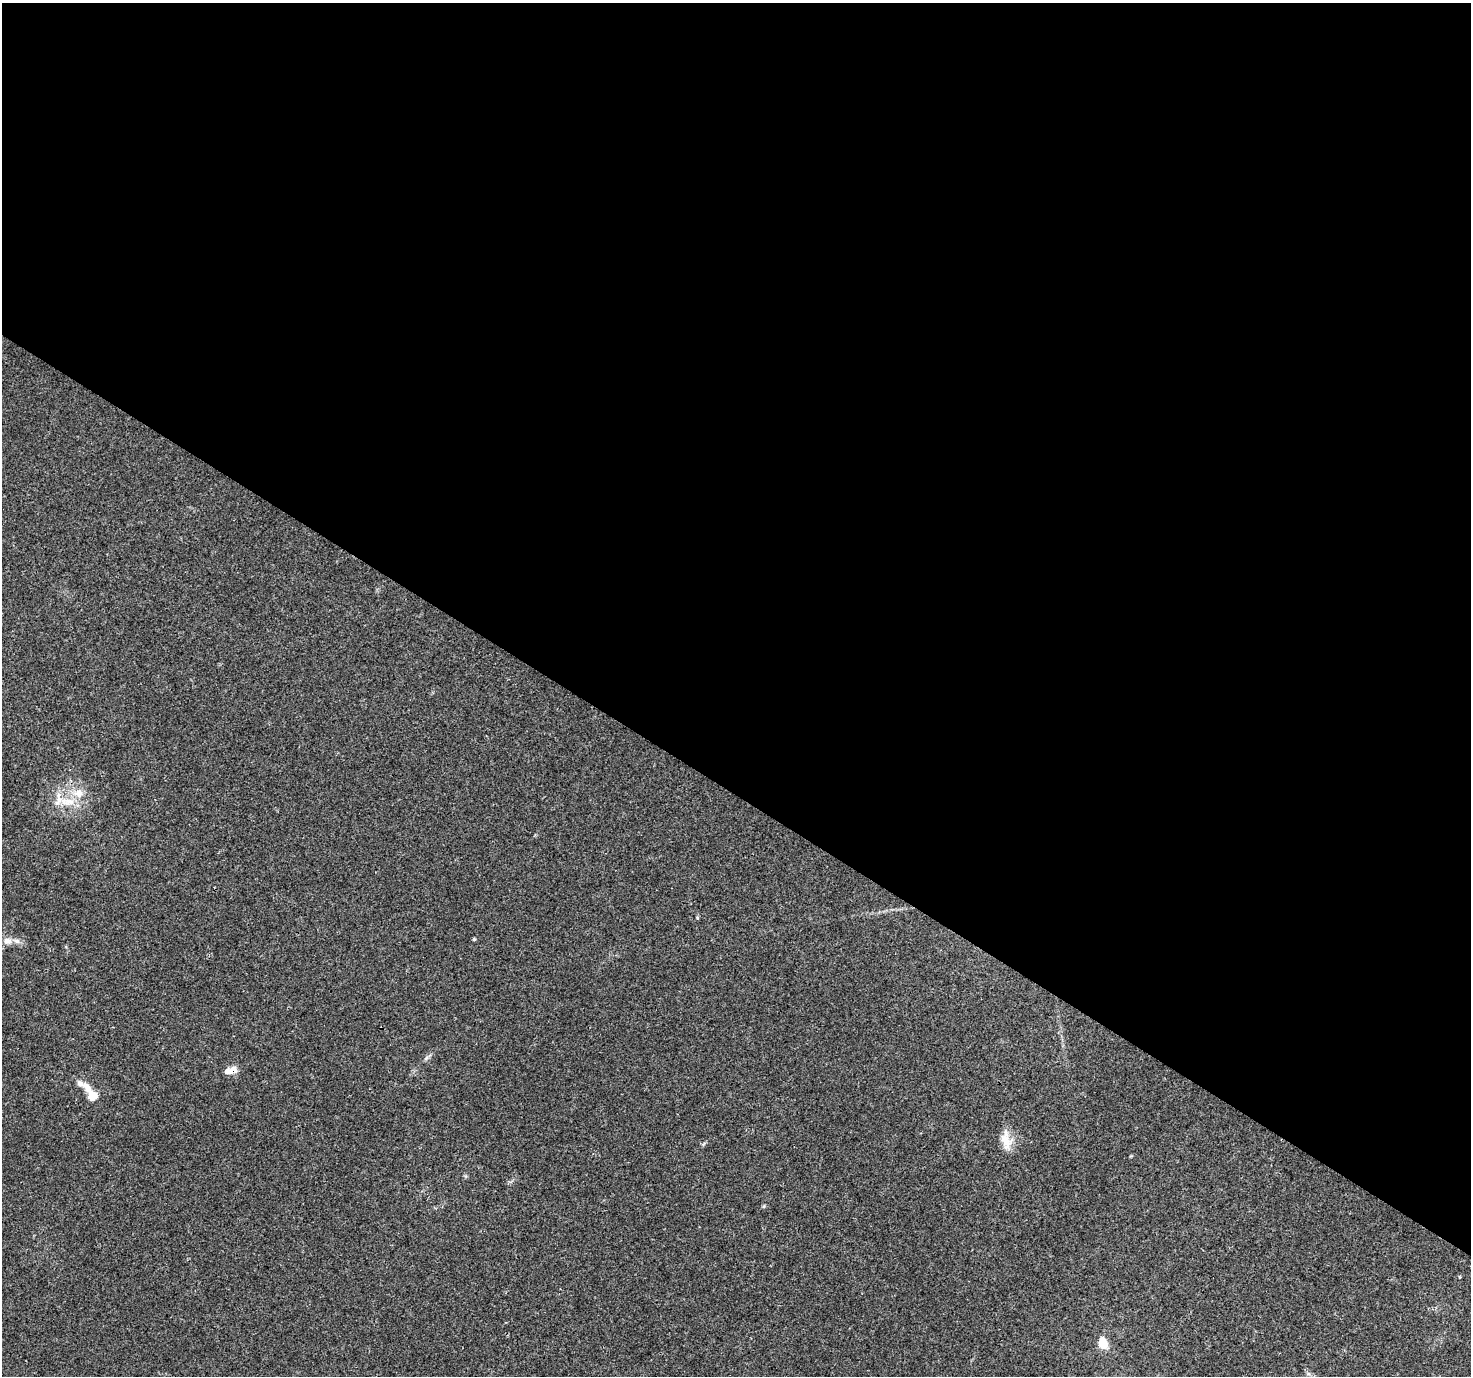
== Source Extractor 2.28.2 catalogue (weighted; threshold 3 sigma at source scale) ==
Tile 3 of 4 x 4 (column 3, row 1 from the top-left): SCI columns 2976-4444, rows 4355-5728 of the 5958 x 6028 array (HDU 1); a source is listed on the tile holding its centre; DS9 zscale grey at full resolution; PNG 1473 x 1378 px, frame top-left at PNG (2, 3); no overlay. Shown black and unused: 58% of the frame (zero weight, under 3 of 4 exposures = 5% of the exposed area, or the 3 px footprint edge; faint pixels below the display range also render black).
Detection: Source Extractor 2.28.2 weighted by HDU 2 'WHT'; one run over the whole footprint, this tile lists its part. Background 0.0158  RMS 0.0026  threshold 0.0117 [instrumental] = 3 sigma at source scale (4.5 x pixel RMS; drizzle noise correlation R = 1.50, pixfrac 1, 0.0396/0.0396 arcsec/px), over >= 5 px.
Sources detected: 13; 3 inside a brighter listed object's ellipse — not listed separately; the other 10 listed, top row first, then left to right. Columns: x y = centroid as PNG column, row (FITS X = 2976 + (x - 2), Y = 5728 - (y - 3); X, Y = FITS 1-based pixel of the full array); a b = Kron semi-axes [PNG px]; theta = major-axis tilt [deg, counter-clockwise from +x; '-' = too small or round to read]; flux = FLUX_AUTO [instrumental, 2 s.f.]
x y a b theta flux
78 793 14 12 6 3.1
69 802 19 11 -7 4.4
474 939 4 4 - 0.26
7 941 12 8 -2 1.5
426 1058 6 5 - 0.54
233 1070 8 7 - 2.3
80 1084 13 7 -36 1.5
92 1096 10 10 - 3.5
1006 1140 26 13 -80 4.1
1103 1343 12 9 -79 4.1
Overlapping masked pixels (flux is a lower limit): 1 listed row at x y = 233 1070
Unlisted compact peaks at least as high as the median listed source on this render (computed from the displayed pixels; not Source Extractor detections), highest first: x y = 697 918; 764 1206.